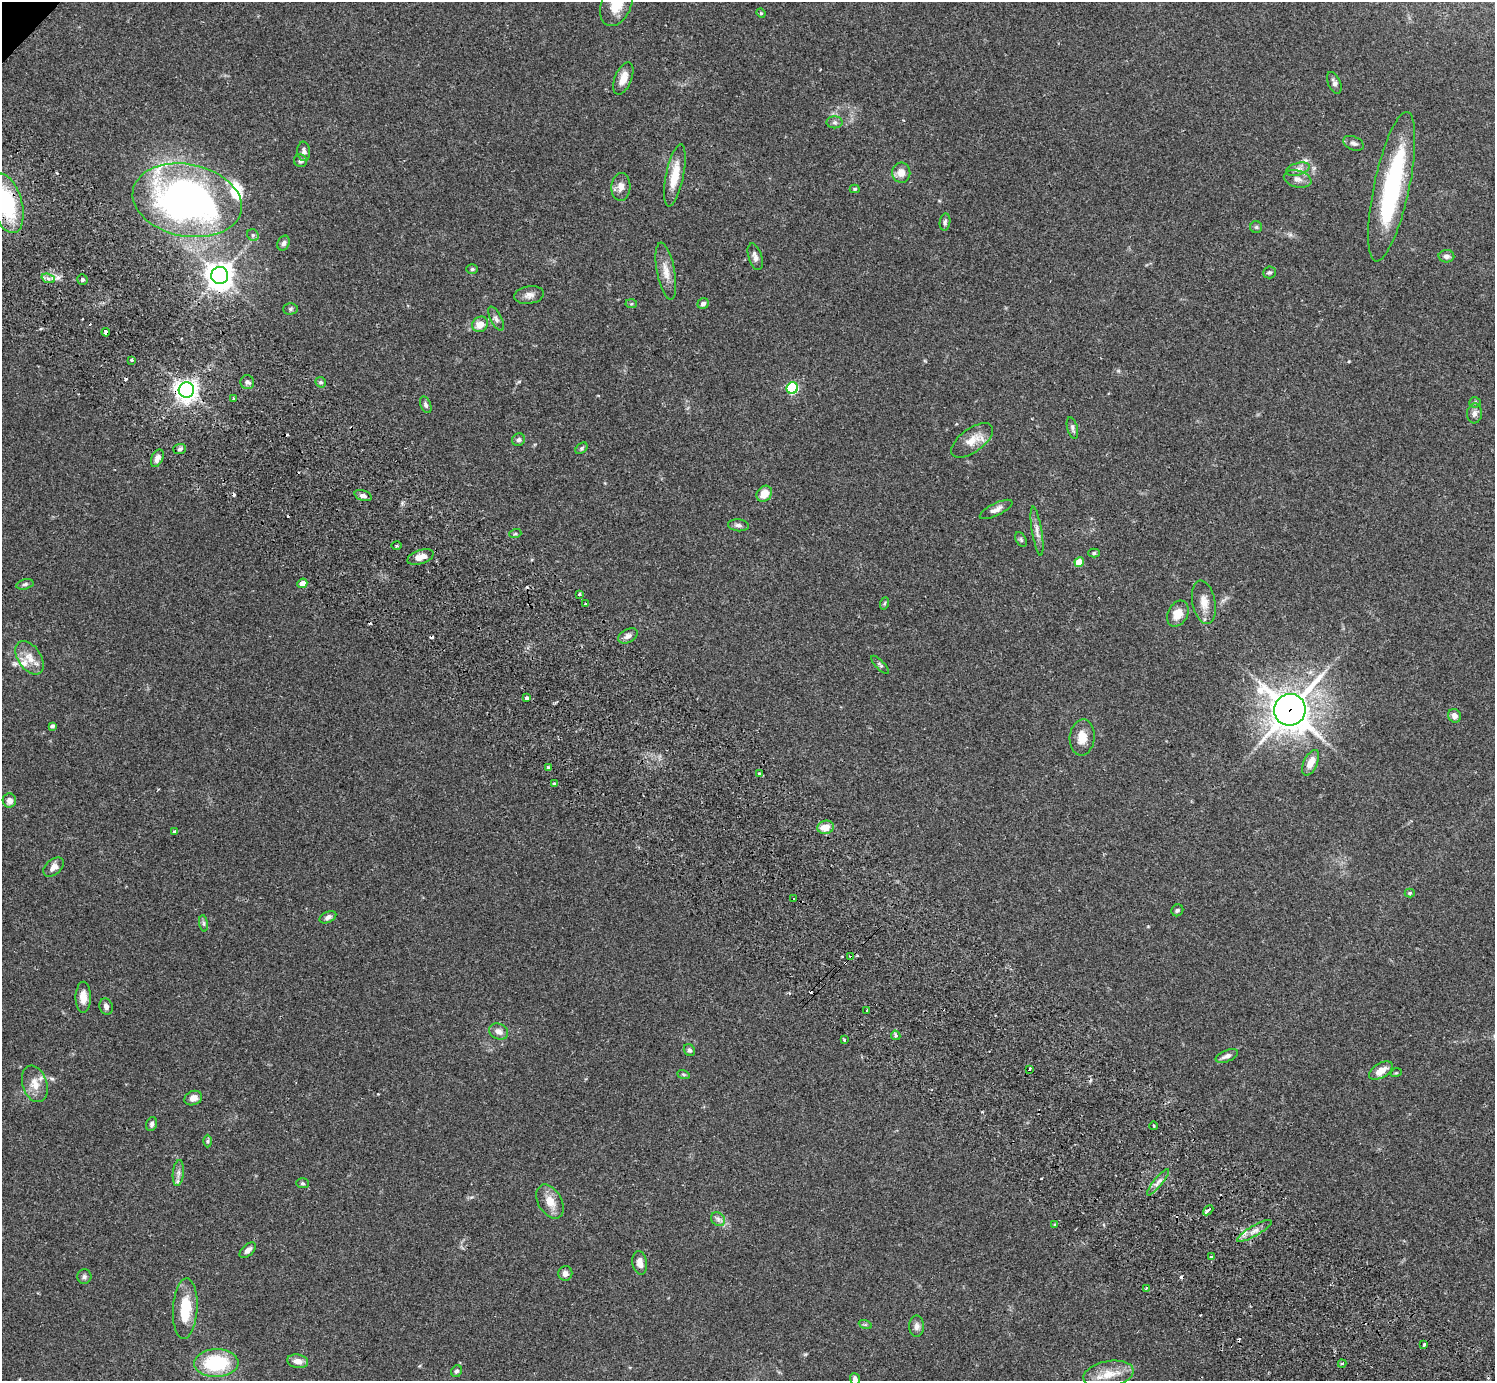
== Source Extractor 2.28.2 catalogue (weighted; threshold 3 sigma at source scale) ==
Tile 6 of 4 x 4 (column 2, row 2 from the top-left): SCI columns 1539-3031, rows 3106-4484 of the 6059 x 6069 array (HDU 1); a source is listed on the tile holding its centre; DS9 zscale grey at full resolution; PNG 1497 x 1383 px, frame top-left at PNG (2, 2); each listed source drawn as its Kron ellipse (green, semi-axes under 4 px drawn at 4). Shown black and unused: <1% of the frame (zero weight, under 2 of 3 exposures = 3% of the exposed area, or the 3 px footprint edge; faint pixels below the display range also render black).
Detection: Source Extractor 2.28.2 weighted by HDU 2 'WHT'; one run over the whole footprint, this tile lists its part. Background 0.109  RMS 0.0064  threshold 0.0288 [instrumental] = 3 sigma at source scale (4.5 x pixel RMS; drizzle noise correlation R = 1.50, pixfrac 1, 0.05/0.05 arcsec/px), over >= 5 px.
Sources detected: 148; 1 inside a brighter object's white glare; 11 cosmic-ray / hot-pixel residue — neither listed nor drawn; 4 inside a brighter listed object's ellipse — not listed separately; the other 132 listed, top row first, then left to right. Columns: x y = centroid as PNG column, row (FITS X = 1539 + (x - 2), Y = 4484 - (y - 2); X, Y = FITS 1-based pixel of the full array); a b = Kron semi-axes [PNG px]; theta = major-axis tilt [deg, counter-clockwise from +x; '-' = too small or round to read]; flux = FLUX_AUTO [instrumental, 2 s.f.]
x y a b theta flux
616 4 23 15 68 17
761 13 4 4 - 0.77
623 78 17 8 68 6.9
1334 83 11 6 -66 2.2
835 122 8 6 0 1.6
1353 143 11 6 -23 2.3
304 151 9 6 -84 2.5
300 161 6 6 - 1.5
1298 169 12 6 17 3.1
901 173 10 9 - 6.1
675 175 31 9 78 14
1298 179 14 8 -14 4
621 187 14 9 86 4.6
1392 187 76 17 78 82
855 189 5 4 - 0.97
187 200 55 36 -11 300
7 203 30 15 -74 51
945 222 9 5 82 1.5
1256 227 6 6 - 1.2
253 235 6 5 - 1.3
284 243 8 5 63 1.8
1446 256 8 6 -2 2.5
755 257 14 6 -72 3.1
472 269 6 5 - 0.94
666 271 29 9 -79 7.7
1269 272 6 6 - 1.3
220 276 8 8 - 700
48 278 7 4 -20 1.9
82 279 5 5 - 1.6
529 295 15 8 9 3.8
631 304 6 4 -4 0.85
703 304 6 5 - 2.4
290 309 7 5 2 1.3
496 319 13 5 -62 2.3
480 324 8 7 - 6.5
106 332 4 3 - 2.6
132 360 3 3 - 1.4
247 382 7 6 - 1.8
321 382 5 5 - 1.1
792 388 6 5 - 61
186 390 8 7 - 420
234 398 2 2 - 0.75
1475 402 5 5 - 0.99
426 405 9 5 -68 1.6
1475 413 10 7 85 2.6
1072 428 11 5 -74 1.7
519 440 6 6 - 1.7
972 440 24 11 36 9.6
581 448 7 5 41 1.1
180 449 6 5 - 1.6
157 458 9 5 66 3.5
764 494 8 7 - 8.4
363 496 9 5 -19 2.1
996 509 18 6 26 3.6
738 525 10 6 -6 1.9
1037 531 25 5 -81 4
515 534 6 4 18 0.79
1021 540 8 5 -64 1.2
397 546 5 2 - 0.8
1094 553 5 4 - 1.2
420 557 14 6 19 5
1079 562 5 4 - 14
302 583 5 4 - 5.4
25 584 8 5 15 1.4
579 594 3 3 - 1.2
1204 602 22 11 -79 7.3
885 603 6 4 70 0.87
585 604 3 3 - 0.71
1178 614 14 10 61 8.1
628 636 10 6 29 2.8
30 658 19 11 -56 8.1
880 665 12 4 -46 1.3
526 698 4 3 - 1.5
1290 710 16 15 - 1300
1454 716 7 6 - 2.8
52 726 4 3 - 1.5
1082 737 18 12 85 8.3
1311 763 13 7 66 6.3
548 768 3 3 - 2.6
759 773 4 3 - 1.1
555 784 4 3 - 2
9 800 7 6 - 3.6
826 827 8 6 14 8.3
174 831 3 3 - 1.1
54 867 12 7 41 4
1410 893 5 4 - 0.95
793 899 3 3 - 2.3
1177 910 6 5 - 1.3
328 917 9 5 25 2.2
204 923 8 4 -82 1.2
851 957 4 3 - 3.3
83 997 15 7 89 5.7
106 1006 8 6 -72 2.3
867 1010 3 2 - 0.83
499 1031 10 7 -25 3.5
896 1035 5 4 - 1.5
844 1039 4 3 - 0.88
689 1050 6 5 - 1.4
1227 1056 12 5 22 3.1
1030 1069 4 3 - 5
1381 1071 13 7 31 6.4
1396 1073 5 3 - 0.61
683 1074 6 4 -19 0.89
35 1084 19 12 -71 8.3
193 1098 9 7 22 4.4
152 1124 7 5 68 1.6
1154 1126 4 2 - 0.57
207 1141 6 4 89 0.89
178 1173 13 5 84 2.8
1158 1182 16 4 51 3.2
302 1183 6 5 - 0.99
550 1202 18 12 -61 8.2
1208 1210 6 3 42 6.2
718 1219 8 6 -46 2.1
1055 1225 4 3 - 0.73
1254 1231 20 5 30 3.9
248 1250 10 5 43 2.8
1211 1257 3 3 - 1.4
640 1263 12 7 -81 4.6
565 1273 7 7 - 2.7
84 1277 7 7 - 1.7
1146 1288 3 2 - 0.71
185 1309 30 12 86 20
865 1324 7 4 -19 0.89
917 1326 11 7 90 2.7
1424 1345 3 3 - 2
298 1361 10 6 -9 4.4
216 1363 22 14 2 39
1342 1363 4 3 - 1.2
456 1371 6 5 - 1.5
1109 1374 25 13 10 12
855 1379 6 5 - 2.3
Overlapping masked pixels (flux is a lower limit): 5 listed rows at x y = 7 203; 106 332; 186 390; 1290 710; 851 957
Isophote crosses this tile's border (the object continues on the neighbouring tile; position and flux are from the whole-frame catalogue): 3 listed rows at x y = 616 4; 7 203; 855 1379